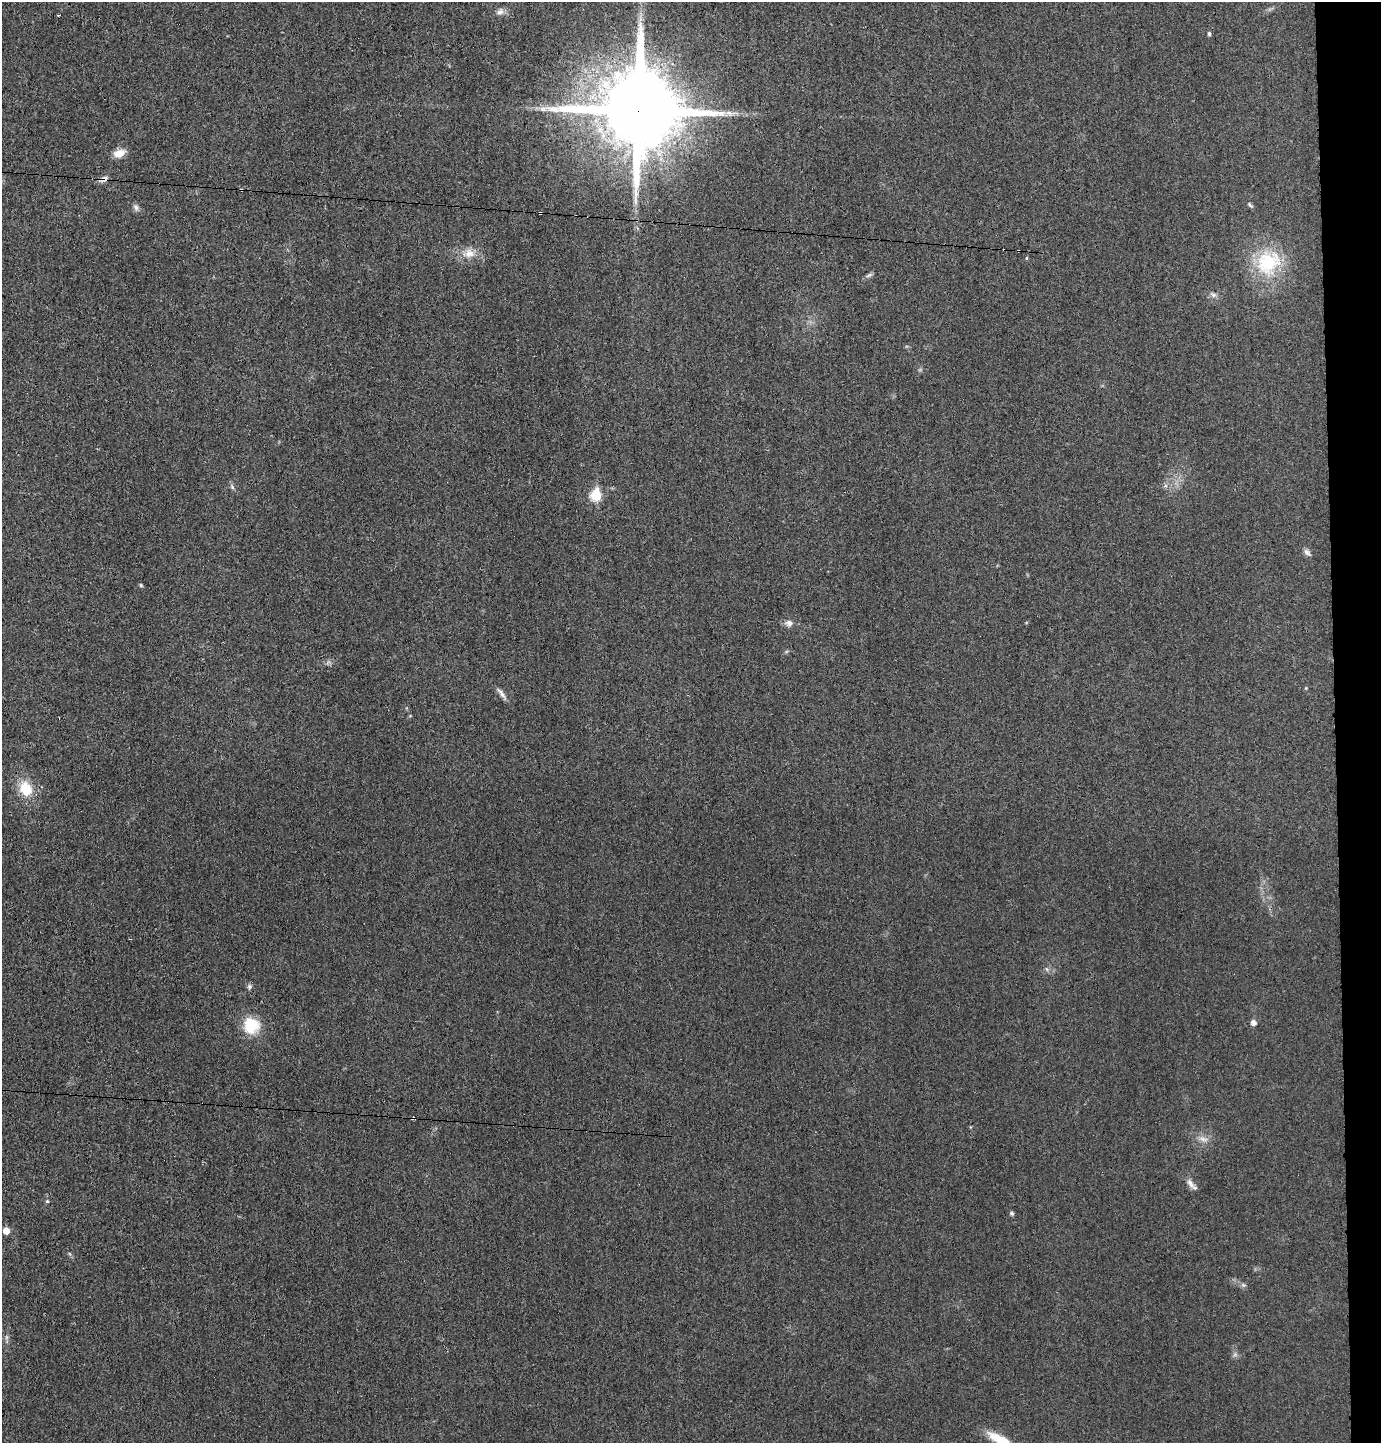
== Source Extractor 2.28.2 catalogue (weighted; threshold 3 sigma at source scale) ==
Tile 6 of 3 x 3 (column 3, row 2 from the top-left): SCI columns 2867-4245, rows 1442-2882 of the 4365 x 4332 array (HDU 1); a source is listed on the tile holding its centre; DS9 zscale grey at full resolution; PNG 1383 x 1445 px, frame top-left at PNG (2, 2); no overlay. Shown black and unused: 3% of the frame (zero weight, under 3 of 4 exposures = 1% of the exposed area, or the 3 px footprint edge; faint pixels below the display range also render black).
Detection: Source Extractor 2.28.2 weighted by HDU 2 'WHT'; one run over the whole footprint, this tile lists its part. Background 0.0211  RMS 0.0046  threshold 0.0207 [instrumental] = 3 sigma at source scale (4.5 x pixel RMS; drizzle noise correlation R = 1.50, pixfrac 1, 0.05/0.05 arcsec/px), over >= 5 px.
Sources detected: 37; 1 too faint to see at this stretch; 5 cosmic-ray / hot-pixel residue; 1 long thin detection or spike segment (spike, bleed or trail) — not listed; the other 30 listed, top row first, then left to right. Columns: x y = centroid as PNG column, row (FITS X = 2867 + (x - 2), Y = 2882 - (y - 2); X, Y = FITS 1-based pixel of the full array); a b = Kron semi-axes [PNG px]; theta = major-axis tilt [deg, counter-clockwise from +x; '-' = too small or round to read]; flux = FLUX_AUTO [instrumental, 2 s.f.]
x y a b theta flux
500 12 11 7 40 2
59 15 3 3 - 1.1
1209 34 4 4 - 0.9
638 110 22 22 - 7400
119 153 14 8 16 5
103 179 12 7 18 2.2
1250 205 9 4 -46 0.79
136 207 9 7 -56 1.5
469 253 14 12 3 5.3
1026 258 5 3 - 0.46
1268 262 33 29 44 29
869 275 10 4 35 1.1
1213 294 11 6 -27 1.6
232 487 7 5 -48 0.94
596 495 7 6 - 23
1307 552 11 7 -47 1.6
141 585 5 4 - 0.58
789 623 10 9 - 2.2
501 693 20 5 -53 2.3
26 788 15 12 -60 13
249 986 7 7 - 1.1
1253 1023 5 5 - 2.3
251 1025 21 21 - 13
1203 1139 13 6 -10 2.6
1190 1184 17 6 -55 2.6
47 1201 5 4 - 0.62
1012 1213 5 4 - 1
6 1231 6 6 - 4.8
1243 1285 8 5 -44 1
999 1439 31 10 -27 10
Overlapping masked pixels (flux is a lower limit): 2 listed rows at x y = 638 110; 103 179
Isophote crosses this tile's border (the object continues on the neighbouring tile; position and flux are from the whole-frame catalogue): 1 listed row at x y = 999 1439